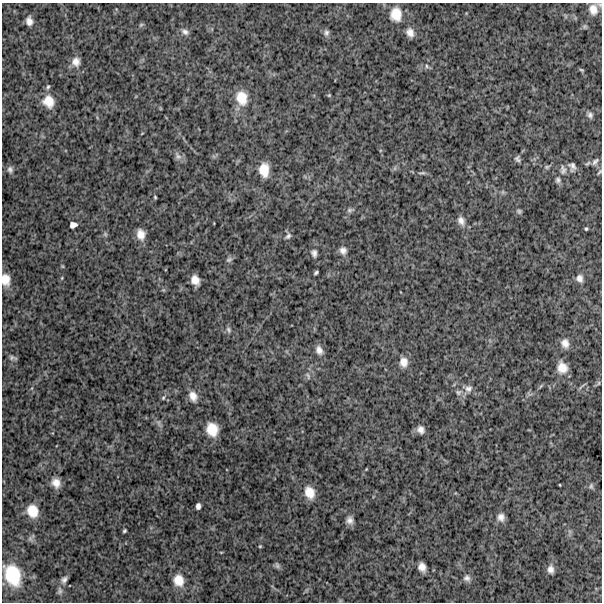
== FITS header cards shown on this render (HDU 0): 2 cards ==
NAXIS1  =                  600
NAXIS2  =                  600

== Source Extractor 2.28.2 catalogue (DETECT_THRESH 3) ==
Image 600 x 600 px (HDU 0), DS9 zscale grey, 1 PNG px = 1 image px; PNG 604 x 604 px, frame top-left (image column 1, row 600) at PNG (2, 3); no overlay
Background 1380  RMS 250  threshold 754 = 3 sigma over >= 5 px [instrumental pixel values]
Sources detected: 79; all 79 listed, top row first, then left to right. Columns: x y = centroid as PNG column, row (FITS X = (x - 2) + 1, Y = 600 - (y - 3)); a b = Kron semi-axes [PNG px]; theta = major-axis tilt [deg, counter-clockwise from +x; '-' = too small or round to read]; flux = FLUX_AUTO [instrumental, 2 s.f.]
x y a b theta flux
593 9 12 10 -83 160000
396 14 17 13 -89 280000
29 21 9 7 -80 100000
141 25 6 5 - 28000
185 32 11 7 -31 70000
410 32 10 8 -66 110000
326 33 9 7 90 54000
76 62 12 11 - 130000
427 66 6 4 -62 29000
581 70 6 3 -20 19000
48 87 8 4 65 28000
329 95 4 4 - 17000
242 98 18 14 -75 320000
48 101 14 12 -59 250000
590 115 7 6 - 52000
178 156 13 8 -57 72000
517 159 7 6 - 44000
595 162 12 6 48 62000
547 167 8 5 21 33000
572 167 12 8 -75 74000
395 168 7 4 71 29000
10 169 9 7 -68 57000
264 170 13 9 -87 250000
563 170 14 9 -84 83000
599 172 8 3 54 23000
422 173 12 3 6 36000
558 180 7 6 - 45000
155 197 3 3 - 19000
350 210 9 5 16 39000
519 211 7 5 -32 30000
461 221 12 8 -63 100000
73 225 7 5 17 75000
586 229 4 3 - 20000
105 234 6 6 - 29000
141 234 12 9 -78 160000
288 236 9 6 53 48000
343 251 9 9 - 81000
314 253 10 7 -78 64000
229 259 9 6 26 45000
62 266 6 3 -71 18000
316 272 4 3 - 27000
62 278 5 3 - 17000
579 278 9 8 - 83000
6 280 14 10 -81 200000
195 280 9 7 -61 140000
228 330 9 6 -61 43000
565 343 11 9 -73 120000
319 350 12 8 -65 96000
12 357 8 7 - 47000
404 362 12 10 -89 140000
562 367 13 11 -72 210000
308 376 10 4 -72 34000
598 383 7 5 61 28000
541 386 8 3 45 23000
468 389 11 9 36 100000
458 392 8 7 - 51000
193 396 14 10 -64 150000
163 398 6 5 - 28000
158 423 10 5 -67 52000
212 429 12 10 -73 300000
421 430 10 8 -64 93000
56 483 8 7 - 130000
560 485 3 2 - 11000
591 486 8 5 -81 35000
309 492 14 10 -69 230000
198 506 6 4 88 57000
32 511 12 10 -70 260000
501 517 10 9 - 100000
349 520 9 9 - 85000
124 531 4 3 - 25000
260 546 4 4 - 17000
277 565 9 6 -67 40000
422 567 8 6 -69 110000
551 569 11 8 -81 88000
13 575 23 16 -69 640000
467 578 9 8 - 62000
64 580 9 7 60 59000
179 580 13 11 -71 220000
60 591 11 6 -84 55000
At the frame edge (FLAGS 8, measured only in part): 3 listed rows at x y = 593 9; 599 172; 6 280